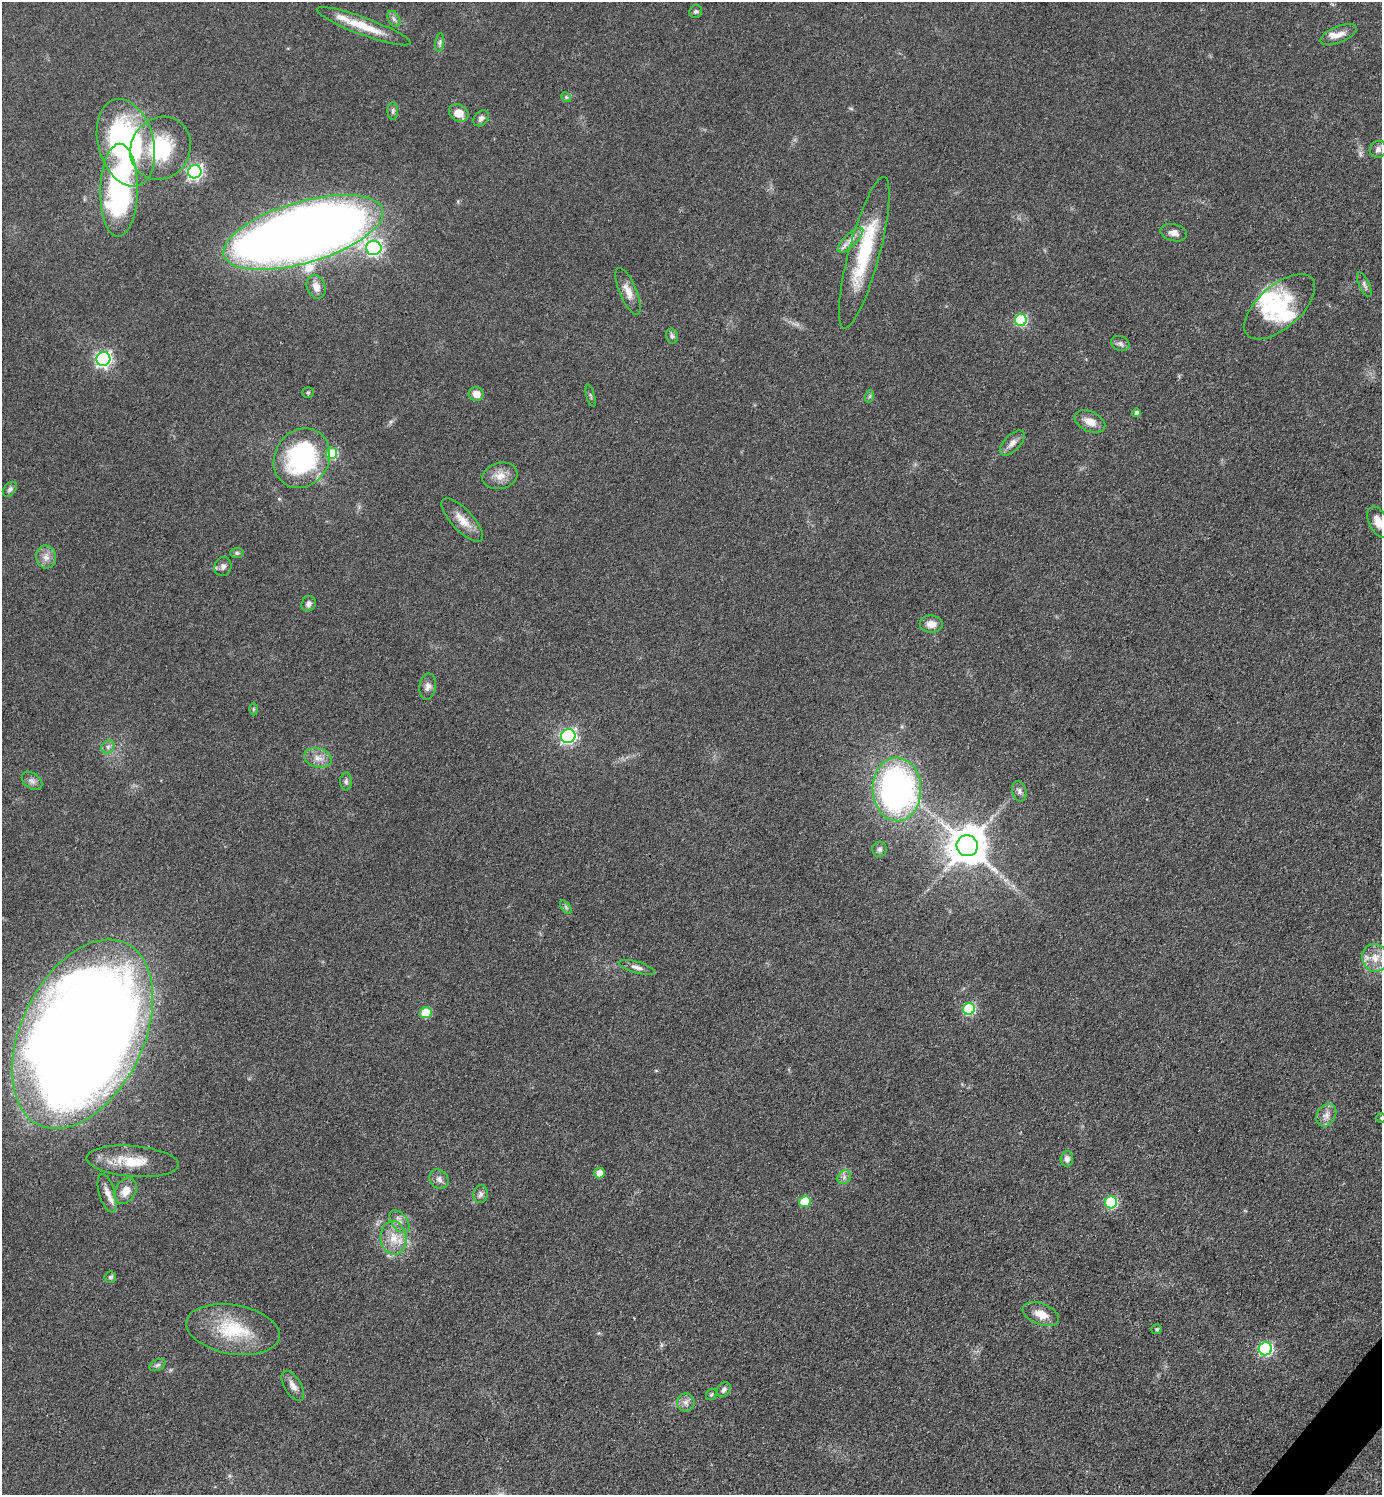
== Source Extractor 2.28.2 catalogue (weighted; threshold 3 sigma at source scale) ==
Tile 6 of 4 x 4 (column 2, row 2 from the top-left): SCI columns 1679-3058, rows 2988-4480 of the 5976 x 5974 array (HDU 1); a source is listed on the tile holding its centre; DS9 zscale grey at full resolution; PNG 1384 x 1497 px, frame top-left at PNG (2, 2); each listed source drawn as its Kron ellipse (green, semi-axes under 4 px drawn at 4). Shown black and unused: <1% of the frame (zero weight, under 3 of 4 exposures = <1% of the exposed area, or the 3 px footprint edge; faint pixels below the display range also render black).
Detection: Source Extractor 2.28.2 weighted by HDU 2 'WHT'; one run over the whole footprint, this tile lists its part. Background 0.0799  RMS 0.0063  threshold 0.0285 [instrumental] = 3 sigma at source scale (4.5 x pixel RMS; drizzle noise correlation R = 1.50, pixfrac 1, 0.05/0.05 arcsec/px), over >= 5 px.
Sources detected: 92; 1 inside a brighter object's white glare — neither listed nor drawn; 5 inside a brighter listed object's ellipse — not listed separately; the other 86 listed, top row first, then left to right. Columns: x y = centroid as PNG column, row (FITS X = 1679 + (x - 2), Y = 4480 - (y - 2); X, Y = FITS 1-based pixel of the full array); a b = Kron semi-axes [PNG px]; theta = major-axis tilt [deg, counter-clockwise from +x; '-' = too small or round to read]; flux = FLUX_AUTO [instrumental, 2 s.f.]
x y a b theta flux
696 11 6 6 - 1.3
394 19 9 5 -61 1.8
363 26 50 8 -20 18
1339 35 19 8 22 5.4
440 43 9 4 81 1.6
566 97 5 4 - 0.91
393 111 9 5 -90 1.5
459 113 10 8 -31 7.1
481 118 9 6 47 2.4
126 143 44 28 -75 150
161 148 32 29 56 40
1378 149 9 8 - 2.5
195 172 7 6 - 160
119 190 46 19 89 130
303 232 83 30 16 1200
1174 233 13 8 -13 3.8
850 240 17 6 43 4.7
374 248 8 7 - 160
864 253 78 15 75 49
1364 285 13 5 -65 1.9
316 287 12 9 -68 5.3
628 291 25 8 -67 6.4
1280 307 43 21 41 42
1021 320 6 6 - 60
672 336 7 6 - 1.7
1120 343 9 7 -22 2.2
103 359 7 6 - 170
308 393 5 5 - 0.95
476 394 7 7 - 6
591 396 11 3 -75 1
870 396 6 4 71 1
1136 413 4 4 - 1.8
1090 422 16 10 -25 7
1012 443 16 8 45 4.2
332 453 5 5 - 39
302 458 31 27 56 88
500 476 18 13 14 7.5
10 489 8 5 46 1.5
462 520 28 10 -47 9.3
1379 522 17 9 -64 7.2
237 553 7 5 0 1.2
46 557 11 10 - 4.7
223 566 9 8 - 2.6
309 604 8 7 - 2.5
931 624 11 8 -5 5.3
428 687 13 8 81 3.3
253 709 6 4 -90 0.87
568 736 7 7 - 140
108 747 7 6 - 2
318 758 14 9 -16 5.4
32 781 11 7 -36 2.8
346 781 9 6 -90 1.8
897 789 32 24 -88 210
1019 791 10 7 -75 2.5
967 846 11 10 - 1900
879 849 7 7 - 1.9
566 907 8 4 -54 1.2
1375 958 14 12 -69 8.6
637 967 19 5 -16 3.2
969 1009 6 5 - 56
426 1013 6 5 - 22
82 1034 101 61 64 1600
1326 1115 12 9 59 4.5
1381 1118 4 4 - 0.68
1067 1159 8 6 84 3.1
133 1161 46 15 -5 22
599 1173 5 5 - 6.1
844 1177 7 6 - 2.2
439 1179 10 8 -47 3.5
126 1191 14 10 58 7.8
107 1193 20 8 -74 5.3
480 1194 9 7 76 2.4
805 1202 5 5 - 23
1111 1202 6 6 - 61
399 1222 13 7 -52 3.8
393 1238 17 13 -85 11
110 1277 6 5 - 1.3
1041 1314 19 10 -21 8.9
233 1329 47 24 -10 37
1157 1329 5 4 - 1.1
1265 1349 7 6 - 88
157 1365 8 5 27 1.6
293 1386 17 8 -58 4.6
724 1390 8 6 57 2
711 1394 6 5 - 0.99
686 1402 9 9 - 3.1
Isophote crosses this tile's border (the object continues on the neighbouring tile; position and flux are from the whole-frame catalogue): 3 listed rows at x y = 1379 522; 82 1034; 1381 1118